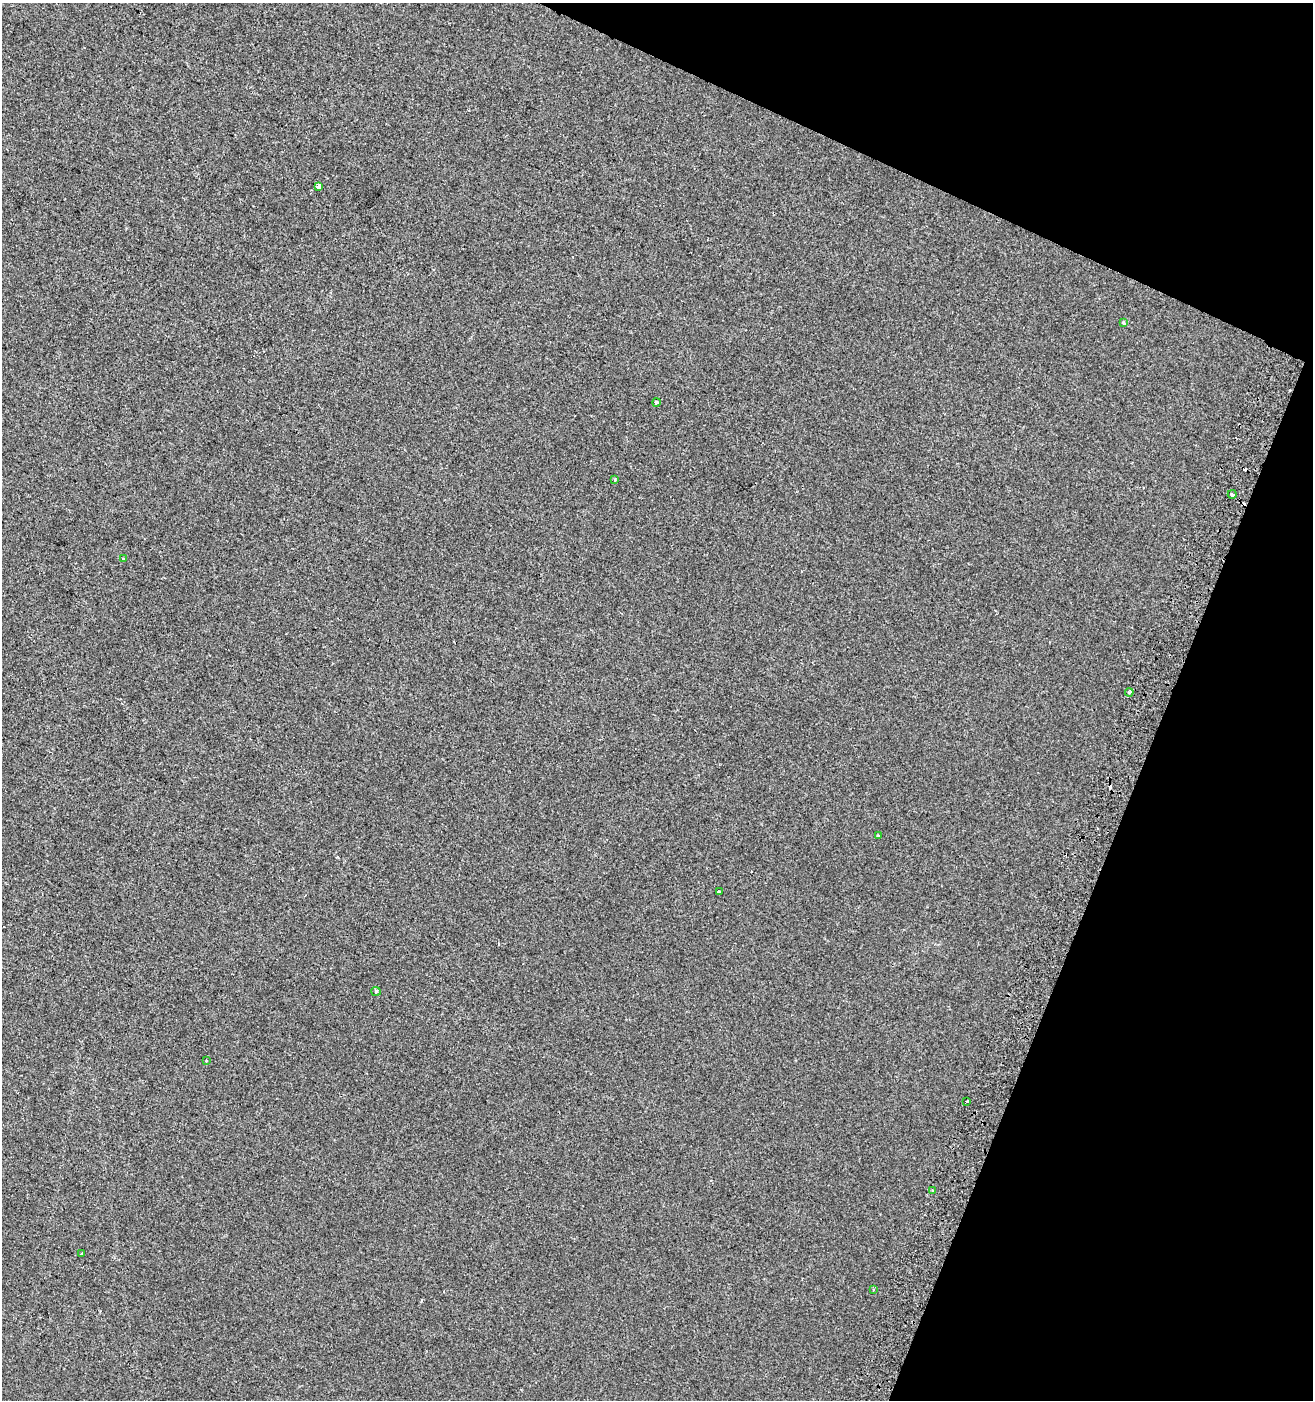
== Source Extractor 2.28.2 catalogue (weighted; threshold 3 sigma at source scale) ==
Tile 8 of 4 x 4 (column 4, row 2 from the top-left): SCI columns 4247-5557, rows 2816-4213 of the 5803 x 5637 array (HDU 1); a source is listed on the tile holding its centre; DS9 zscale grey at full resolution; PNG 1315 x 1402 px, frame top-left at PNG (2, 3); each listed source drawn as its Kron ellipse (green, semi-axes under 4 px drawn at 4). Shown black and unused: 20% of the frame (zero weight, under 2 of 3 exposures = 2% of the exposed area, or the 3 px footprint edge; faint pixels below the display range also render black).
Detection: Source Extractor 2.28.2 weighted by HDU 2 'WHT'; one run over the whole footprint, this tile lists its part. Background -5.00e-04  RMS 0.0035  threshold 0.0157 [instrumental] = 3 sigma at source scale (4.5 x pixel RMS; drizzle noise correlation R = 1.50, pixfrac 1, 0.0396/0.0396 arcsec/px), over >= 5 px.
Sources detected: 19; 4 cosmic-ray / hot-pixel residue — neither listed nor drawn; the other 15 listed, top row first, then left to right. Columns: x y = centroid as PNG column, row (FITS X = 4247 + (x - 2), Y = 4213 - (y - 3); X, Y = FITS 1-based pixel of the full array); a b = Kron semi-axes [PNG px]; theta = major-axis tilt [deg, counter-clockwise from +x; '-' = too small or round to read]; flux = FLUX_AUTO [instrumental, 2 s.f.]
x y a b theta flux
318 186 4 3 - 6.5
1124 323 4 3 - 0.51
656 402 4 3 - 1.6
615 480 3 3 - 0.77
1232 494 4 3 - 4.3
123 559 4 3 - 0.41
1129 692 4 3 - 1.6
878 836 3 3 - 1
719 892 3 3 - 0.37
376 991 5 4 - 0.44
206 1061 3 2 - 0.23
967 1101 3 3 - 0.47
932 1191 3 3 - 0.35
82 1254 3 3 - 2
874 1289 3 3 - 0.71